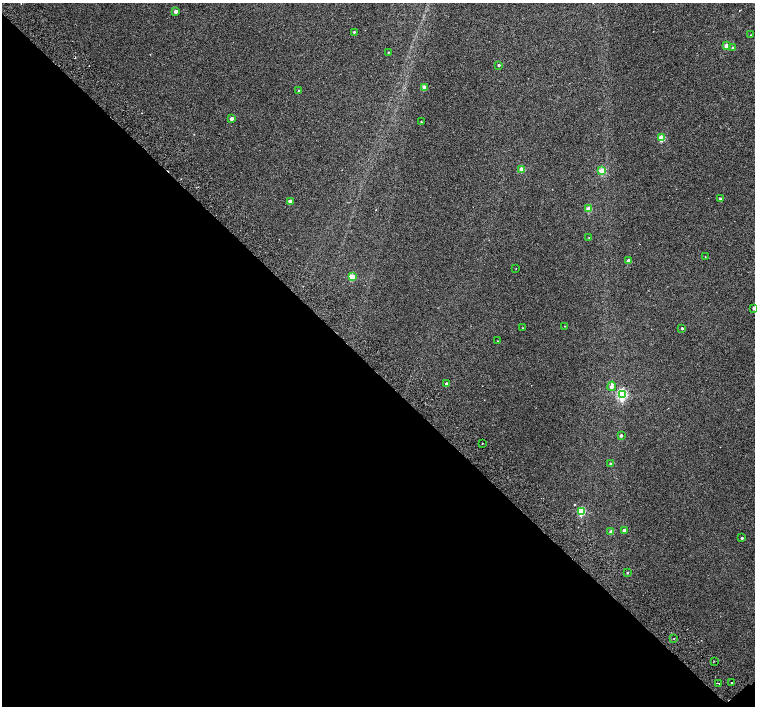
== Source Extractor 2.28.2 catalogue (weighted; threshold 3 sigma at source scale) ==
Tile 14 of 4 x 4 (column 2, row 4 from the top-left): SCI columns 1557-3061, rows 264-1671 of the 6118 x 6093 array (HDU 1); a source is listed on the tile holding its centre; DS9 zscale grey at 2 x 2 block average (1 PNG px = mean of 2 x 2 image px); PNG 757 x 708 px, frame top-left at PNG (2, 3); each listed source drawn as its Kron ellipse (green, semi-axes under 4 px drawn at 4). Shown black and unused: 48% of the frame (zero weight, under 2 of 3 exposures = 3% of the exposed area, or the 3 px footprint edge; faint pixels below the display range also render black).
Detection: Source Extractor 2.28.2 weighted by HDU 2 'WHT'; one run over the whole footprint, this tile lists its part. Background 0.00716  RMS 0.0058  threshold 0.0259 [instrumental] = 3 sigma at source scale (4.5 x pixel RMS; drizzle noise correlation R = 1.50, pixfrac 1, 0.0396/0.0396 arcsec/px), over >= 5 px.
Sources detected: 47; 5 cosmic-ray / hot-pixel residue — neither listed nor drawn; the other 42 listed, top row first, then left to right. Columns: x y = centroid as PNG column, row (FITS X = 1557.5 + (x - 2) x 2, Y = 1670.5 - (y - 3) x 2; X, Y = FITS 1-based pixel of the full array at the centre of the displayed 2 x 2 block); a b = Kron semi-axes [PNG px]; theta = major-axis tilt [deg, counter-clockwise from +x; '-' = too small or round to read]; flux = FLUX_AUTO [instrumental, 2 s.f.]
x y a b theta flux
176 11 2 2 - 7.8
354 32 2 2 - 1.6
751 35 2 2 - 0.38
727 46 3 2 - 18
733 48 3 3 - 1.5
388 52 2 2 - 0.89
499 65 2 2 - 1.7
425 87 3 2 - 17
299 91 2 2 - 0.93
232 119 2 2 - 7.4
421 122 2 2 - 0.9
661 138 3 3 - 36
522 169 3 2 - 15
602 171 3 3 - 31
720 199 2 2 - 1.3
290 201 2 2 - 3.9
589 209 3 2 - 21
589 237 2 2 - 0.49
705 257 2 2 - 0.41
629 261 2 2 - 11
516 269 2 2 - 0.43
352 277 3 3 - 34
754 308 2 2 - 3.5
565 326 2 2 - 0.42
522 328 2 2 - 0.54
682 328 2 2 - 1.7
498 341 2 2 - 0.58
447 384 2 2 - 5.6
612 386 4 3 - 8.7
622 394 4 3 - 160
621 436 2 2 - 2.9
482 443 2 2 - 1.2
610 463 3 2 - 0.79
581 512 3 3 - 47
624 530 2 2 - 6.6
611 532 3 2 - 7.4
742 538 3 2 - 2.1
627 573 2 2 - 1.3
674 638 2 2 - 0.78
714 661 2 2 - 1
719 683 2 2 - 0.89
732 683 2 2 - 1.5
Isophote crosses this tile's border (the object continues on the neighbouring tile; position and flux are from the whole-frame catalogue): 1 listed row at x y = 754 308